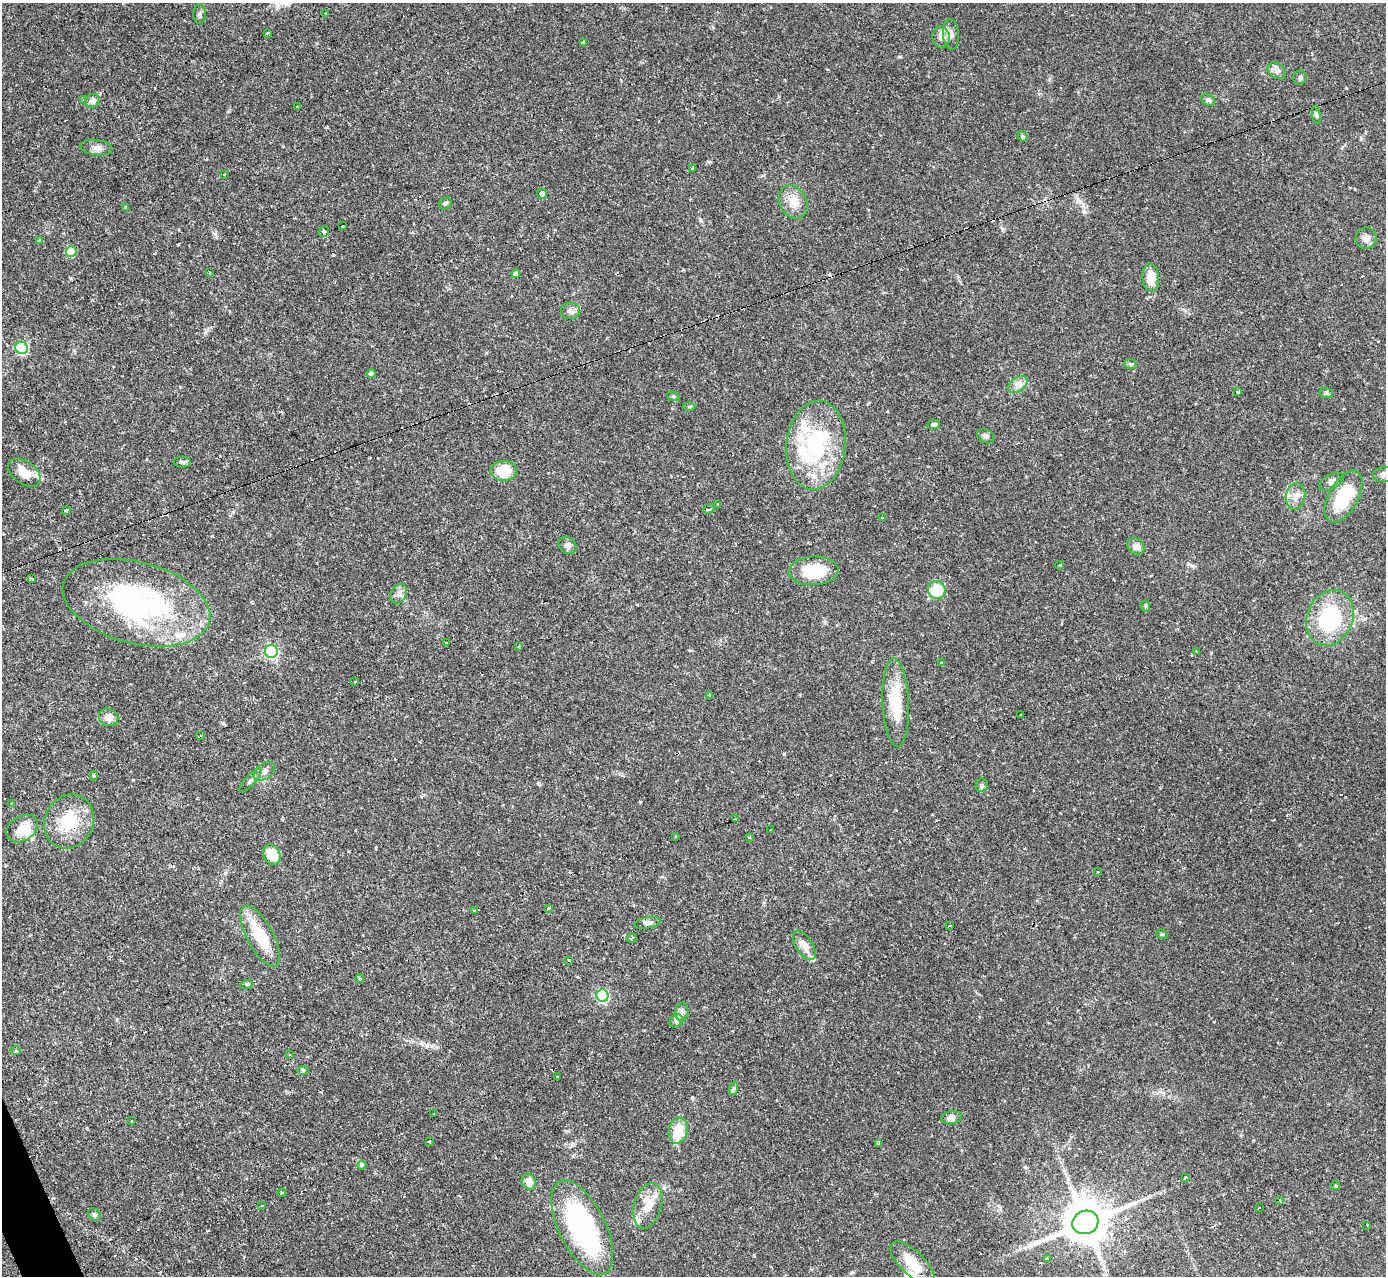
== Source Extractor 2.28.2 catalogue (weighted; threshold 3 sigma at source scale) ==
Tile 7 of 4 x 4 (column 3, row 2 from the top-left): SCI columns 2767-4150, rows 2692-3965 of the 5533 x 5515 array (HDU 1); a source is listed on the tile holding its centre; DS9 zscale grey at full resolution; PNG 1388 x 1278 px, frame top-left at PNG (2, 3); each listed source drawn as its Kron ellipse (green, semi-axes under 4 px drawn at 4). Shown black and unused: <1% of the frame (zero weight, under 2 of 3 exposures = <1% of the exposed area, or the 3 px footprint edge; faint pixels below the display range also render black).
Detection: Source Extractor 2.28.2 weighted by HDU 2 'WHT'; one run over the whole footprint, this tile lists its part. Background 0.121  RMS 0.0064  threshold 0.0289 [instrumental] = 3 sigma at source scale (4.5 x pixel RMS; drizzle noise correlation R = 1.50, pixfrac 1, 0.05/0.05 arcsec/px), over >= 5 px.
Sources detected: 157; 22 cosmic-ray / hot-pixel residue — neither listed nor drawn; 9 inside a brighter listed object's ellipse — not listed separately; the other 126 listed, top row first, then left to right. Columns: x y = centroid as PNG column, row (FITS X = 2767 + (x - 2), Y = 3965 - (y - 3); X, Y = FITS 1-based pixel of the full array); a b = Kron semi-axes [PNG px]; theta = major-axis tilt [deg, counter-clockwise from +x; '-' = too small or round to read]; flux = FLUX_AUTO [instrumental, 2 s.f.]
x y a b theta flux
326 13 3 2 - 1.3
200 14 10 6 90 1.7
268 33 4 2 - 0.93
951 34 15 8 -85 4
941 37 10 8 -81 3.7
583 42 3 3 - 1.2
1277 71 10 7 -34 2.9
1300 77 7 6 - 1.7
83 100 3 3 - 0.82
1208 100 7 5 -32 1.6
93 101 7 6 - 3.2
298 107 3 3 - 6.6
1316 115 9 3 -77 1.1
1022 136 5 4 - 1.3
96 148 16 7 -7 3.7
692 168 3 3 - 1.2
225 175 3 3 - 1
542 193 5 4 - 2.2
793 202 17 13 -62 8.5
445 203 6 5 - 1.4
126 207 4 4 - 0.84
342 225 3 3 - 6.5
324 232 5 5 - 2.3
1366 238 11 10 - 4.4
40 240 3 3 - 1.5
71 252 5 5 - 21
209 273 3 2 - 0.71
516 274 4 4 - 1.9
1151 278 14 8 -86 11
570 311 10 8 4 2.9
21 348 6 6 - 60
1131 364 6 5 - 1.2
371 373 4 4 - 2.3
1018 384 11 6 35 3.4
1237 391 3 3 - 11
1326 393 7 5 -15 1.2
674 396 7 4 -20 0.93
689 407 6 4 0 0.84
933 424 6 4 9 1.8
986 436 9 6 -33 1.9
816 445 45 29 83 65
182 462 8 5 -1 1.4
504 471 13 10 2 16
24 473 18 11 -36 10
1384 474 11 7 9 3.8
1331 481 13 7 29 3.1
1296 496 13 9 80 4.9
1344 497 28 14 61 29
718 504 3 3 - 2.6
709 509 6 2 24 1
66 510 4 3 - 4.8
882 517 3 3 - 1.6
567 545 10 7 -41 2.6
1136 546 9 7 -38 3.9
1060 565 4 3 - 0.48
814 571 25 14 2 25
31 579 3 3 - 1.8
937 590 9 8 - 19
399 594 10 7 62 3.2
136 603 75 41 -15 130
1145 606 5 5 - 1
1330 618 29 23 66 48
446 643 3 3 - 0.52
519 646 3 2 - 0.72
271 651 6 6 - 100
1197 652 3 2 - 0.59
942 663 3 3 - 0.76
354 681 3 3 - 2.2
710 695 4 3 - 0.95
896 703 44 13 -88 24
1020 715 2 2 - 0.57
109 717 10 8 -22 5.1
201 735 4 3 - 0.65
264 771 12 7 38 3.8
94 775 5 3 - 0.72
250 780 15 5 46 2.2
982 785 7 6 - 1.5
11 803 3 2 - 0.77
735 818 3 3 - 1.4
69 821 28 24 63 26
22 828 17 12 33 9.7
771 830 3 3 - 1.6
676 837 3 3 - 1.4
749 837 3 3 - 0.75
272 855 10 8 -60 13
1098 872 3 2 - 0.64
549 908 3 2 - 1.1
474 911 3 3 - 0.9
648 923 13 5 10 2.2
949 926 3 2 - 0.94
1162 934 6 4 -20 0.89
260 936 34 13 -62 23
632 938 5 2 - 0.96
804 945 16 8 -58 6.4
569 961 3 3 - 5.8
360 978 4 3 - 0.91
247 984 6 4 17 0.9
602 996 6 6 - 70
682 1012 9 6 88 2.3
676 1021 7 6 - 1.8
16 1051 5 3 - 0.59
289 1055 3 2 - 1.1
303 1071 6 4 0 0.89
558 1077 3 2 - 1.5
734 1088 7 4 71 1.2
434 1114 2 2 - 0.69
951 1117 10 6 10 3.1
131 1121 3 2 - 0.93
678 1131 13 9 76 13
429 1141 4 3 - 0.96
878 1143 3 3 - 4.2
362 1165 5 4 - 3.8
1185 1178 3 3 - 12
529 1182 8 7 - 5.2
1336 1186 5 4 - 1.1
282 1193 4 3 - 0.97
1280 1201 4 2 - 0.54
648 1205 23 13 75 12
262 1206 3 2 - 0.61
1259 1208 3 2 - 0.72
94 1215 7 5 -47 1.2
1085 1222 13 11 18 2700
1367 1225 3 2 - 0.56
582 1227 51 23 -64 97
1047 1259 4 3 - 1
913 1263 28 12 -44 15
Overlapping masked pixels (flux is a lower limit): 1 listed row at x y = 69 821
Isophote crosses this tile's border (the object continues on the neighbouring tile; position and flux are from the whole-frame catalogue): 1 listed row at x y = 1384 474
Unlisted compact peaks at least as high as the median listed source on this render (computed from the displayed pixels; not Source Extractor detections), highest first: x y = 709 162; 784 754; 1025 1167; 899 57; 700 220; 1192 566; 212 536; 1355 189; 223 723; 1002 230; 333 255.